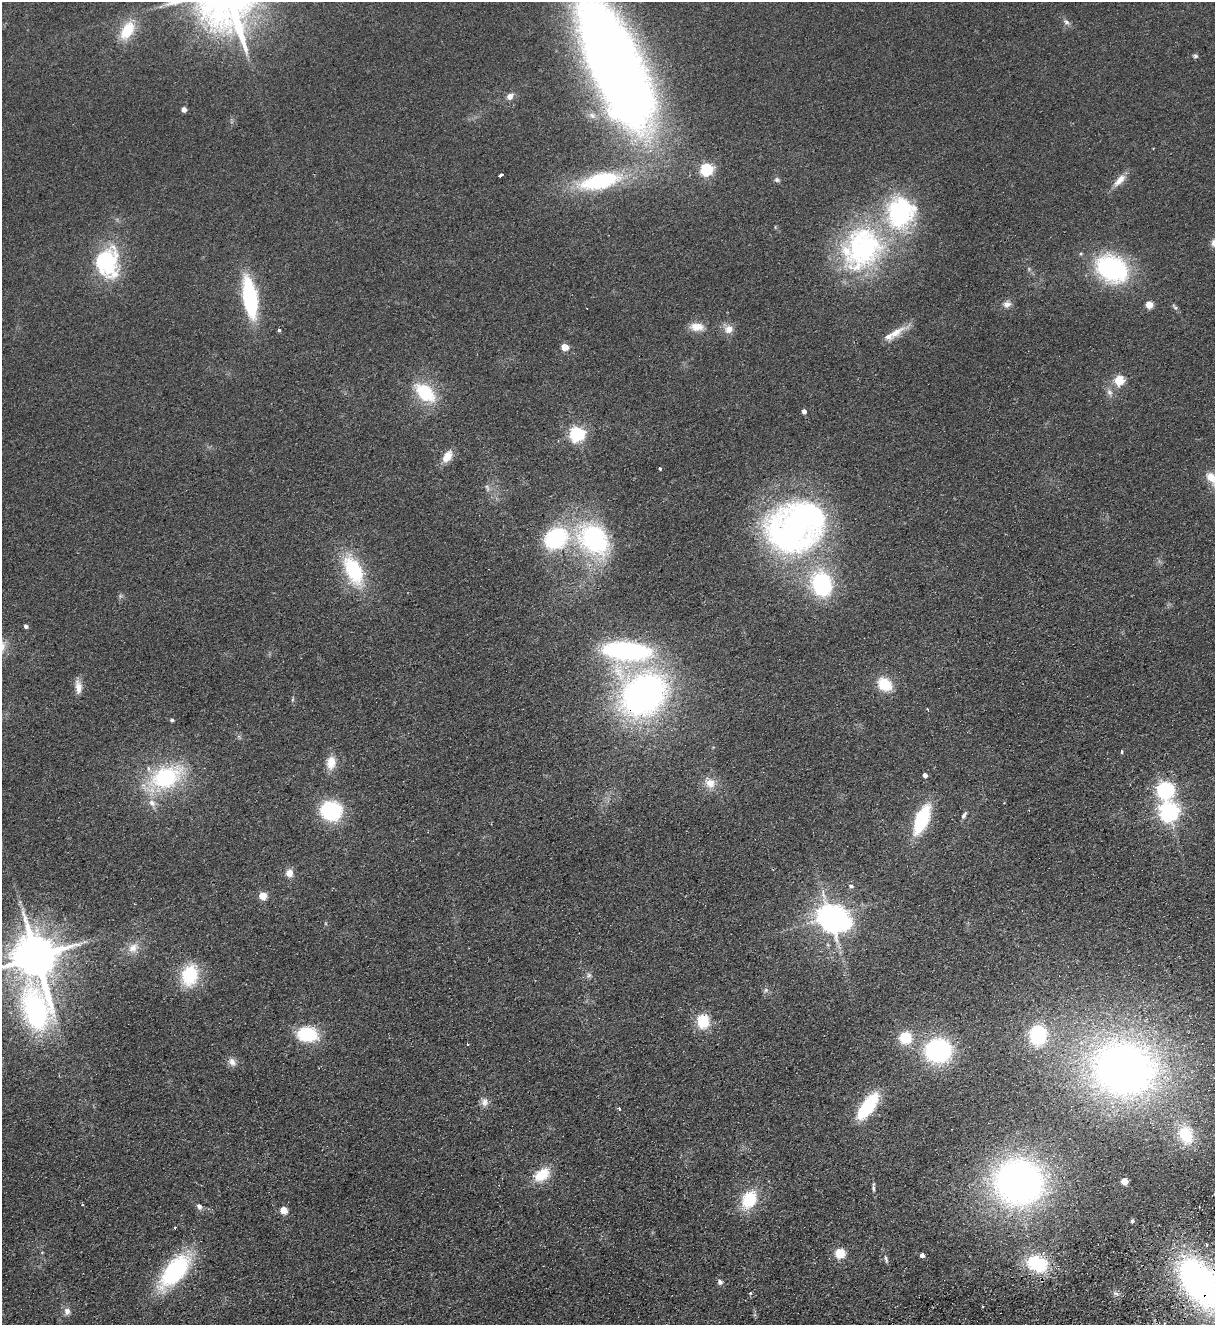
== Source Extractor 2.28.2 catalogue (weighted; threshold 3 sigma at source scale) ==
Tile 6 of 4 x 4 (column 2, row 2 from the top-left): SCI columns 1506-2718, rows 2701-4023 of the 5314 x 5400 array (HDU 1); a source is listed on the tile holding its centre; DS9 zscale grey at full resolution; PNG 1217 x 1327 px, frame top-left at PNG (2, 2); no overlay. Shown black and unused: <1% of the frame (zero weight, under 2 of 3 exposures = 3% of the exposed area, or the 3 px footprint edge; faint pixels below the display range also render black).
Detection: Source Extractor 2.28.2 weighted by HDU 2 'WHT'; one run over the whole footprint, this tile lists its part. Background 0.0777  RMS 0.01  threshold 0.0467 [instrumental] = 3 sigma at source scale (4.5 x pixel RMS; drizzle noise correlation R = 1.50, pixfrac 1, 0.05/0.05 arcsec/px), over >= 5 px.
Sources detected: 105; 2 inside a brighter object's white glare — not listed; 4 inside a brighter listed object's ellipse — not listed separately; the other 99 listed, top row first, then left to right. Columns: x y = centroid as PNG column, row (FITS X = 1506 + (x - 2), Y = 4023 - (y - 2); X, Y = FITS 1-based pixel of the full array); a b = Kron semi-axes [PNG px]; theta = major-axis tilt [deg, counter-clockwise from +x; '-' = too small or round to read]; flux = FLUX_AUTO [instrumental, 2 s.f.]
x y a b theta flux
1066 22 10 5 -32 3.2
127 30 25 14 61 32
1195 56 6 5 - 2
615 64 132 45 -66 1400
510 97 10 7 42 5.7
184 109 4 4 - 6.7
706 169 6 5 - 150
501 175 4 3 - 3.8
777 180 7 6 - 2.5
1119 180 21 8 46 11
600 181 43 16 13 110
1214 243 10 9 - 6.5
863 247 64 52 63 200
107 262 37 27 -89 85
1112 269 35 27 -31 130
250 297 35 12 -81 120
1007 304 11 8 14 5.3
1149 305 5 5 - 26
1174 307 10 5 -47 2.3
697 327 18 10 -5 13
729 329 13 11 12 8.7
279 330 3 3 - 2.4
895 333 30 10 32 15
564 347 5 4 - 24
1119 380 5 5 - 62
425 392 24 14 -41 53
1109 392 9 7 -64 4.4
804 411 5 4 - 5.2
577 434 6 6 - 270
447 456 15 9 58 13
660 469 4 3 - 1.3
1211 477 18 13 -42 16
487 488 11 4 -66 2.8
794 528 60 56 34 400
556 538 23 19 29 100
594 539 39 29 -42 150
353 570 37 18 -66 74
822 584 22 17 -73 120
26 626 4 4 - 3.1
626 651 43 17 -5 200
885 684 12 10 -40 36
78 687 18 8 -85 9
643 695 41 33 42 420
292 699 7 3 71 1.3
928 710 3 2 - 1.8
172 720 4 4 - 2
1122 752 3 3 - 5
331 763 17 11 83 15
925 775 4 4 - 4.5
165 778 45 24 28 110
710 783 15 13 -30 13
1165 790 16 14 -73 82
331 811 17 15 -19 91
1168 812 7 7 - 570
964 815 10 4 57 2.8
922 819 26 11 68 78
289 873 10 9 - 7.9
851 886 6 5 - 2.7
262 896 5 5 - 28
830 917 8 8 - 1400
85 942 7 4 -17 1.9
133 948 17 12 46 12
36 957 14 11 -69 4900
190 975 22 16 76 55
588 975 8 6 55 2.9
766 990 6 6 - 2.3
35 1011 72 35 -62 240
703 1021 15 12 -88 30
307 1034 19 14 -6 56
1038 1035 17 14 88 81
905 1038 13 13 - 29
467 1044 4 2 - 0.78
938 1050 18 16 -2 180
232 1062 13 9 -52 6.3
1124 1069 82 69 -15 520
484 1102 12 9 82 5.9
868 1106 24 10 55 77
619 1108 5 3 - 1.4
1186 1135 25 18 -70 40
542 1175 20 14 35 26
1124 1181 5 5 - 20
1019 1182 42 38 -15 490
873 1187 13 3 89 2.5
749 1199 18 13 63 46
199 1206 7 6 - 3.7
284 1210 5 5 - 19
1132 1221 4 4 - 2
175 1228 3 3 - 3.2
1206 1245 3 3 - 2.9
840 1253 5 5 - 68
922 1255 4 4 - 4.4
886 1259 12 4 -76 2.7
1037 1264 21 15 -25 61
175 1271 32 15 50 140
720 1282 7 7 - 3.3
1201 1284 51 27 -53 420
750 1293 4 4 - 1.4
982 1307 3 2 - 1.2
67 1311 11 9 85 5.2
Overlapping masked pixels (flux is a lower limit): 3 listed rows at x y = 643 695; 36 957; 1201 1284
Isophote crosses this tile's border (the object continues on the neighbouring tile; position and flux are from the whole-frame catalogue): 5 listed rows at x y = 615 64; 1214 243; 1211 477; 35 1011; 1201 1284